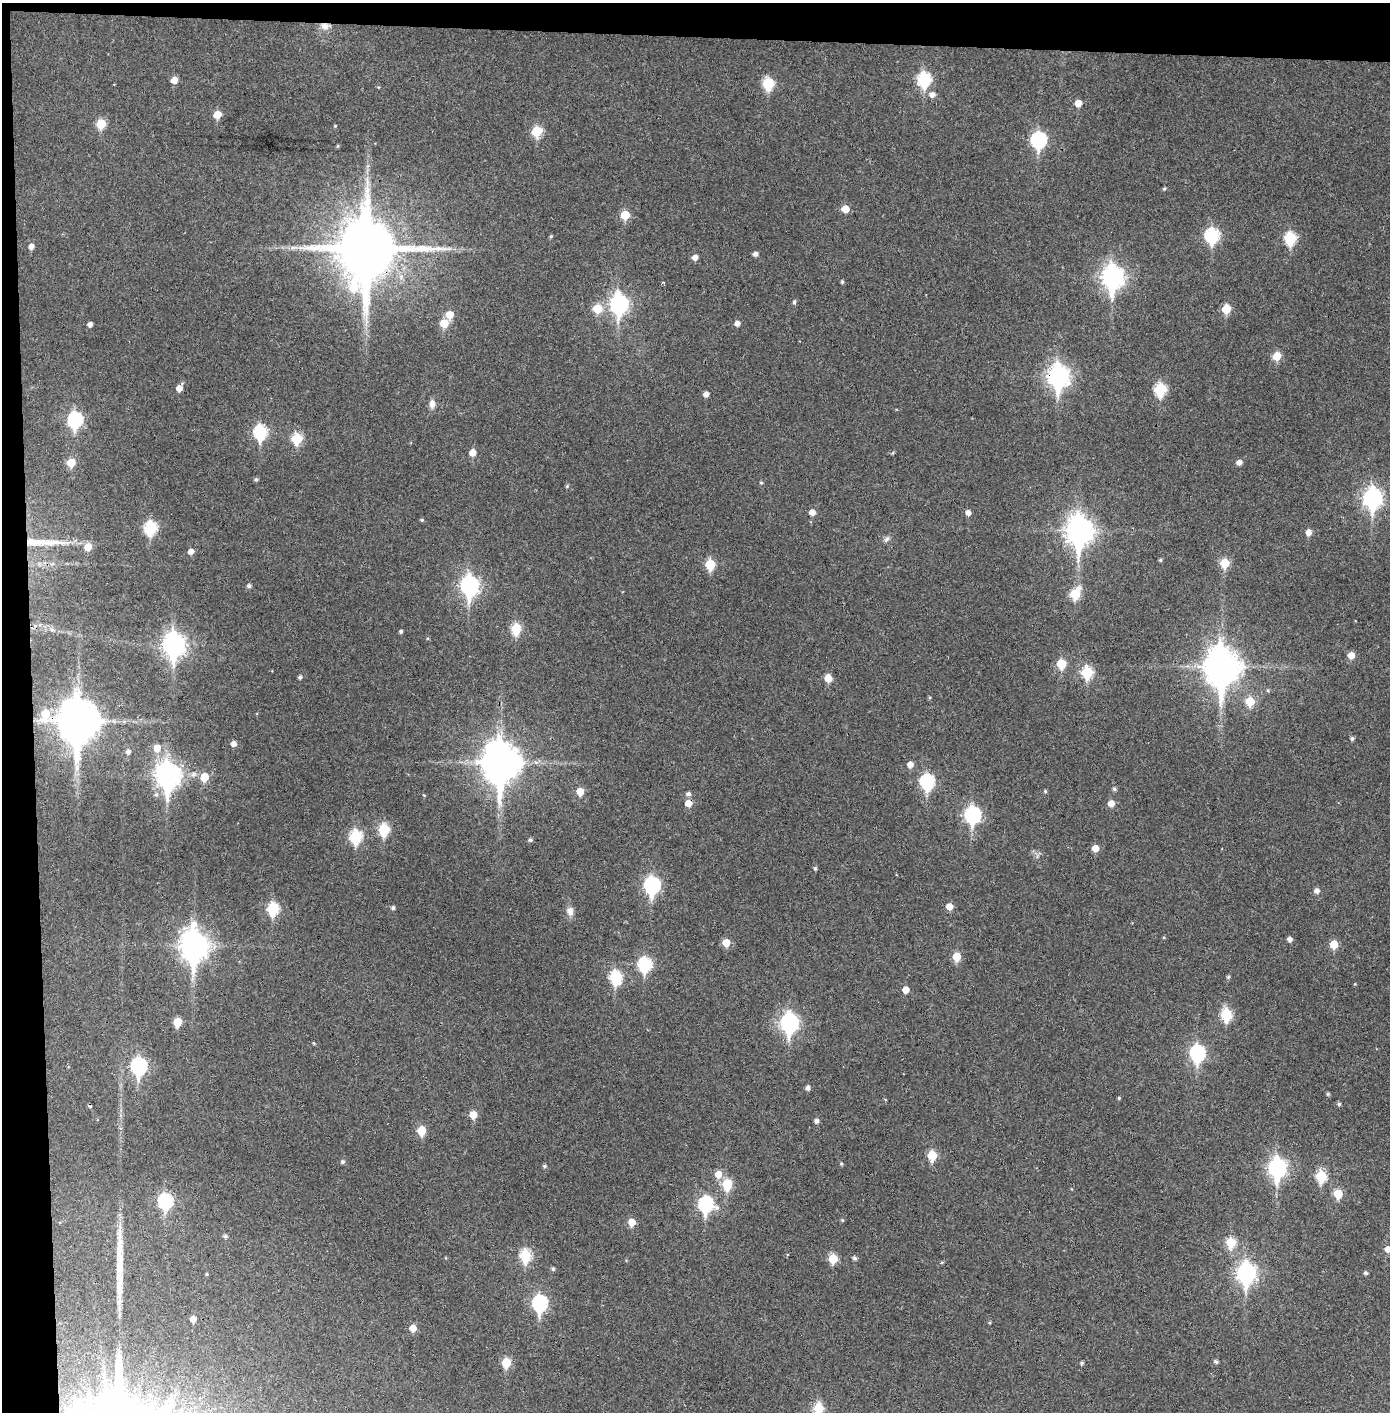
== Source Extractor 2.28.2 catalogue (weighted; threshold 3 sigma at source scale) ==
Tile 1 of 3 x 3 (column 1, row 1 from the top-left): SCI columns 81-1468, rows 2826-4235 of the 4321 x 4242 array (HDU 1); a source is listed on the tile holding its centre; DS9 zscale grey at full resolution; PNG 1392 x 1414 px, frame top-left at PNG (2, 3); no overlay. Shown black and unused: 5% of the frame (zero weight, under 3 of 4 exposures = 6% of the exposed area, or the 3 px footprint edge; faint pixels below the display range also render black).
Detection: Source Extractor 2.28.2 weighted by HDU 2 'WHT'; one run over the whole footprint, this tile lists its part. Background 0.036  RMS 0.005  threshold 0.0227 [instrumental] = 3 sigma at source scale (4.5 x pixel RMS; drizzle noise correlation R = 1.50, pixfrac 1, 0.05/0.05 arcsec/px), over >= 5 px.
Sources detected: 165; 2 cosmic-ray / hot-pixel residue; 3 long thin detections or spike segments (spike, bleed or trail) — not listed; the other 160 listed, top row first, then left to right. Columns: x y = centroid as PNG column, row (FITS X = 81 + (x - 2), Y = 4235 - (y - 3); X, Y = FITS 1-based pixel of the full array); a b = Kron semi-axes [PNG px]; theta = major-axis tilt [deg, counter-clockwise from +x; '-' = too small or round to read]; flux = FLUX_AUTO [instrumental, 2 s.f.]
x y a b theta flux
325 26 12 8 -1 3.8
924 79 8 7 - 51
174 80 6 6 - 4.8
768 84 7 6 - 31
378 87 4 3 - 0.38
932 95 7 6 - 2.6
1078 103 5 5 - 5.4
217 115 6 5 - 8.6
101 124 6 6 - 16
335 126 4 3 - 0.48
537 131 6 6 - 20
1038 140 8 7 - 81
338 146 4 4 - 0.55
1164 189 5 4 - 0.66
845 209 6 6 - 6.3
625 215 6 6 - 13
1212 235 8 7 - 64
551 236 4 4 - 0.59
1290 238 7 6 - 37
31 246 6 5 - 2.5
366 248 20 17 85 4000
755 254 5 4 - 2
695 257 5 5 - 3
1113 277 10 8 89 290
663 282 4 3 - 0.59
842 282 4 4 - 0.75
794 302 5 4 - 1.1
619 304 9 8 - 170
597 309 7 7 - 13
1226 309 6 5 - 14
449 314 7 6 - 7.2
444 323 6 6 - 11
737 323 5 5 - 2.4
90 324 4 4 - 2.1
1277 356 6 6 - 10
1059 376 10 8 -90 280
179 388 7 5 60 4.3
1160 389 7 6 - 38
706 394 5 5 - 2.6
432 404 11 7 89 2.8
75 420 8 7 - 69
260 432 8 7 - 52
297 439 6 6 - 24
472 452 6 5 - 4.8
893 453 5 4 - 0.64
71 462 6 6 - 10
1239 462 5 5 - 2.8
256 479 5 5 - 0.88
761 483 5 4 - 0.74
567 486 5 4 - 0.63
1373 498 9 8 - 190
812 512 5 5 - 3.9
968 513 5 5 - 2.8
422 520 5 4 - 0.67
150 528 7 6 - 45
1079 531 12 9 90 490
1308 532 6 5 - 3.6
887 539 9 6 52 1.5
88 547 7 6 - 6.8
191 551 5 5 - 2.7
1160 560 5 4 - 0.71
1225 563 6 6 - 15
710 564 6 6 - 21
249 586 5 4 - 1.4
470 586 9 7 -89 180
1075 594 9 6 59 18
516 629 7 6 - 26
52 630 7 4 -18 1
401 631 4 4 - 0.97
174 644 11 8 90 280
1351 655 6 6 - 5
1061 664 6 6 - 16
1222 667 14 11 -90 1000
1087 672 7 6 - 33
300 677 5 4 - 1.1
828 678 6 5 - 7.3
1268 690 5 3 - 0.61
1250 701 6 6 - 13
78 721 15 14 - 1700
1352 738 5 4 - 1.1
233 744 5 5 - 2.8
157 748 7 6 - 6.1
128 752 6 5 - 1.8
501 763 14 11 -90 1300
910 764 6 5 - 3.6
194 774 8 7 - 2.3
168 776 11 9 -89 400
204 777 6 6 - 10
927 782 8 7 - 64
1114 789 5 5 - 0.99
580 791 6 6 - 7.1
1045 791 5 5 - 0.67
688 794 6 5 - 1.6
424 795 4 4 - 0.41
1111 803 6 6 - 4.5
972 815 9 7 -89 90
384 829 7 6 - 30
356 837 7 6 - 43
530 840 5 5 - 1.1
1095 848 6 5 - 5.2
815 868 5 4 - 0.85
652 885 9 7 89 98
1317 891 6 5 - 2.4
949 906 6 5 - 4.8
393 908 5 5 - 1.1
273 909 7 6 - 38
570 911 11 9 -79 3.2
1290 939 5 5 - 2
726 943 6 6 - 6.9
1334 944 6 6 - 10
194 946 13 9 -88 570
957 957 6 5 - 12
645 964 8 7 - 53
615 977 8 6 -78 45
1228 977 5 4 - 0.82
906 990 5 5 - 5
1226 1015 7 6 - 31
177 1022 6 5 - 12
789 1023 9 7 90 150
1197 1053 9 7 -89 86
139 1066 9 7 89 100
808 1088 5 4 - 1.8
1328 1094 5 4 - 0.73
1119 1098 5 4 - 0.55
1339 1104 5 4 - 0.87
473 1115 6 5 - 8
817 1121 5 5 - 1.7
421 1131 6 5 - 14
932 1155 6 5 - 18
342 1162 6 5 - 0.97
841 1164 5 4 - 0.68
544 1166 5 5 - 0.97
1277 1168 10 7 90 160
718 1174 7 6 - 6.2
1321 1176 7 6 - 26
727 1184 7 6 - 24
1338 1194 6 6 - 14
165 1201 8 7 - 67
706 1204 9 8 - 74
842 1220 5 4 - 0.59
632 1222 6 6 - 6.5
225 1236 5 5 - 1
1231 1242 6 6 - 20
1388 1249 6 5 - 3.4
525 1256 7 6 - 36
833 1258 6 5 - 16
855 1258 5 5 - 1.2
942 1262 4 3 - 0.59
553 1269 5 4 - 0.94
1246 1273 10 8 -90 200
1366 1273 4 4 - 1.1
207 1274 4 4 - 0.49
540 1303 9 7 89 84
193 1319 5 5 - 3.5
413 1328 6 6 - 4.7
1216 1362 5 4 - 1.3
506 1363 6 5 - 16
1082 1363 5 4 - 0.86
104 1377 39 9 -84 14
819 1408 7 6 - 21
Overlapping masked pixels (flux is a lower limit): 4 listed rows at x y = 325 26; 366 248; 1059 376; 78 721
Isophote crosses this tile's border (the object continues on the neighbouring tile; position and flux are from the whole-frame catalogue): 2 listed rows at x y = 1388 1249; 819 1408